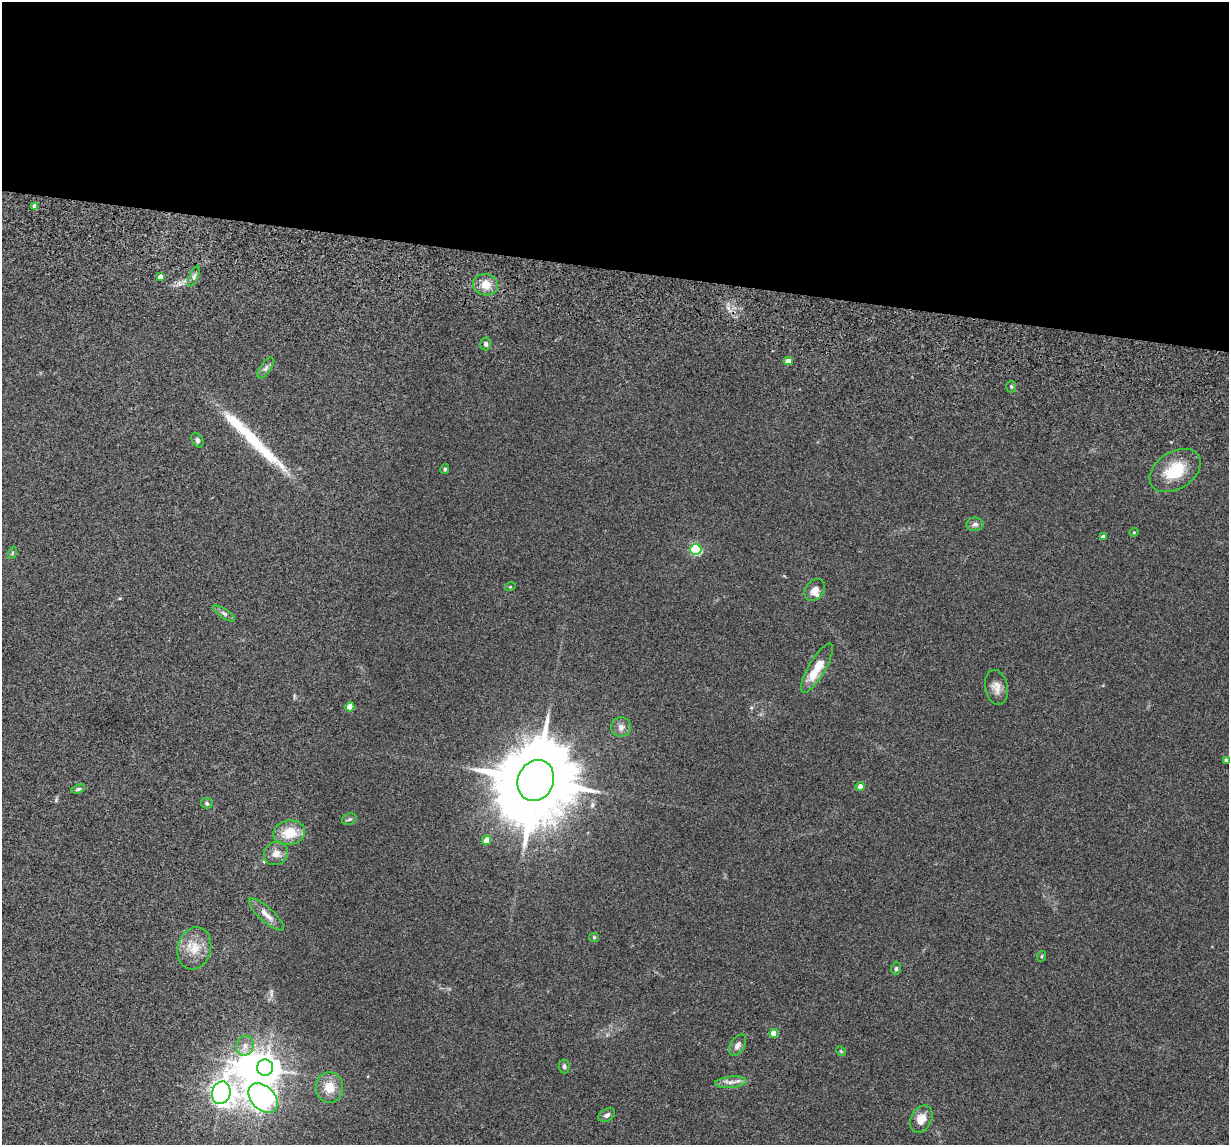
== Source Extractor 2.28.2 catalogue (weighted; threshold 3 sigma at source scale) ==
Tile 3 of 4 x 4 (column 3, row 1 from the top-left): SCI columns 2486-3712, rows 3666-4808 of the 4974 x 5163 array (HDU 1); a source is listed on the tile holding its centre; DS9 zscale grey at full resolution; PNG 1231 x 1147 px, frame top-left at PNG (2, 2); each listed source drawn as its Kron ellipse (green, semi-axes under 4 px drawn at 4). Shown black and unused: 24% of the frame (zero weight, under 3 of 5 exposures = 6% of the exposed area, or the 3 px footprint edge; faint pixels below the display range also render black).
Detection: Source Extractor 2.28.2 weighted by HDU 2 'WHT'; one run over the whole footprint, this tile lists its part. Background 0.0377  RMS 0.0053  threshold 0.0237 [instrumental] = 3 sigma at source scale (4.5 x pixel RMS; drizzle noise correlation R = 1.50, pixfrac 1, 0.05/0.05 arcsec/px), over >= 5 px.
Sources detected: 54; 2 inside a brighter object's white glare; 2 long thin detections or spike segments (spike, bleed or trail) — neither listed nor drawn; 1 inside a brighter listed object's ellipse — not listed separately; the other 49 listed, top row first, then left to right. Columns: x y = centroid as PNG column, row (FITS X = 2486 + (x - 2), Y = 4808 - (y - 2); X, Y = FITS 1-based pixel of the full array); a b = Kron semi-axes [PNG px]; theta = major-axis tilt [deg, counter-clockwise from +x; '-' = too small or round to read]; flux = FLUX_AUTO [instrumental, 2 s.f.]
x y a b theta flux
35 206 4 4 - 2.4
194 276 11 4 67 1.4
160 277 4 4 - 3.4
486 285 12 10 -11 6.4
486 344 6 5 - 1.3
788 361 4 4 - 4.5
266 368 12 5 56 1.7
1011 387 6 5 - 0.99
197 440 8 5 -58 1.1
445 469 5 4 - 0.91
1175 471 28 18 32 18
975 524 8 7 - 1.8
1134 532 4 4 - 0.47
1103 537 4 4 - 1.7
696 550 5 5 - 57
12 553 6 4 72 0.63
510 587 5 3 - 0.47
815 590 12 9 53 4
224 613 13 4 -33 1.5
817 668 28 8 60 13
996 687 18 11 -78 4.3
350 707 4 4 - 8.2
621 727 10 9 - 2.7
1226 760 3 3 - 0.97
536 781 21 18 65 6900
860 786 4 4 - 2.7
78 789 7 4 17 0.85
207 803 6 5 - 0.92
349 819 7 5 20 1.1
289 833 16 12 8 12
487 840 5 4 - 6.1
276 853 12 11 - 3.9
266 914 22 7 -42 4.2
594 937 5 4 - 0.56
194 948 21 16 75 9.9
1042 956 5 3 - 0.52
896 969 6 5 - 0.88
774 1033 4 4 - 7.3
738 1045 12 7 59 2.2
245 1046 10 8 70 3.2
841 1051 5 4 - 0.57
564 1066 7 5 -83 1.1
265 1068 8 8 - 520
731 1082 16 5 6 3
329 1087 15 14 - 8.7
221 1093 11 9 75 340
263 1098 17 11 -46 260
607 1115 9 6 31 1.6
921 1119 14 10 62 5.9